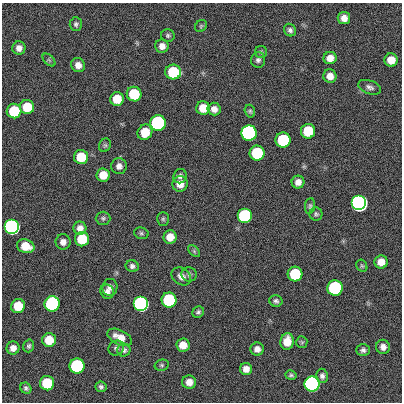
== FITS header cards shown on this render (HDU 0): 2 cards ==
NAXIS1  =                  400
NAXIS2  =                  400

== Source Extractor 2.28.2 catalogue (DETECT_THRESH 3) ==
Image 400 x 400 px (HDU 0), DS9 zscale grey, 1 PNG px = 1 image px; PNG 404 x 404 px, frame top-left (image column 1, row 400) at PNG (2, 3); each listed source drawn as its Kron ellipse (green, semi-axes under 4 px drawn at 4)
Background 0.61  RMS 34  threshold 101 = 3 sigma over >= 5 px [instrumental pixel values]
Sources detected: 87; all 87 listed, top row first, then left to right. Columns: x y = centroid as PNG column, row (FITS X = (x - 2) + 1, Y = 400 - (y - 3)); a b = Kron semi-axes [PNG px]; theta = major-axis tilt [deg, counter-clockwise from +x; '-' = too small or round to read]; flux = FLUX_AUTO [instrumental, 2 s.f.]
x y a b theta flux
344 18 6 6 - 1.6e+04
76 24 7 6 - 5.5e+03
201 26 6 5 - 3.4e+03
290 30 6 5 - 6.6e+03
168 36 6 6 - 4.5e+03
162 46 6 6 - 1.4e+04
19 48 6 6 - 1.2e+04
261 52 6 6 - 4.3e+03
330 58 6 6 - 1.8e+04
49 60 8 4 -45 3.5e+03
258 60 7 7 - 7.4e+03
391 60 6 6 - 3.1e+04
78 65 7 7 - 1.4e+04
173 72 8 7 - 1.2e+05
330 76 7 6 - 1.9e+04
370 87 12 6 -20 8.8e+03
134 94 7 7 - 1.2e+05
117 99 7 7 - 4.6e+04
27 107 7 7 - 7.1e+04
203 108 7 6 - 3.8e+04
214 109 6 6 - 1.4e+04
14 111 7 7 - 1.2e+05
250 111 6 5 - 3.8e+03
158 123 7 7 - 1.0e+06
308 131 7 7 - 9.0e+04
145 132 8 7 - 5.0e+04
249 133 7 7 - 3.5e+06
283 140 7 7 - 2.1e+05
105 145 7 5 63 4.5e+03
257 153 7 7 - 2.0e+05
81 157 7 7 - 5.7e+04
119 166 8 8 - 1.1e+04
103 175 6 6 - 3.5e+04
180 176 7 6 - 7.2e+03
298 182 6 6 - 1.5e+04
180 184 8 7 - 2.4e+04
359 203 7 7 - 1.1e+07
310 206 8 5 83 4.4e+03
316 214 6 6 - 4.5e+03
245 216 7 7 - 5.4e+05
103 218 7 6 - 5.0e+03
163 219 7 5 90 4.3e+03
12 227 7 7 - 2.9e+06
80 228 6 6 - 1.3e+04
141 233 7 5 -15 4.4e+03
170 237 7 6 - 2.8e+04
82 239 7 7 - 7.7e+04
63 242 7 7 - 1.2e+04
26 246 9 6 -19 3.8e+04
194 251 7 4 -46 3.9e+03
381 262 6 6 - 2.1e+04
132 266 6 6 - 7.1e+03
362 266 6 5 - 3.5e+03
189 274 7 7 - 6.3e+03
295 274 7 7 - 1.4e+05
181 276 10 8 -35 1.4e+04
110 287 8 7 - 1.1e+04
335 288 7 7 - 5.7e+05
107 292 7 6 - 1.0e+04
169 300 7 7 - 3.1e+05
276 301 6 5 - 5.9e+03
52 304 8 7 - 6.1e+05
141 304 7 7 - 2.1e+06
18 306 7 7 - 5.0e+04
198 312 6 5 - 4.9e+03
120 337 13 7 -27 2.5e+04
49 340 7 7 - 4.7e+04
287 341 8 6 81 3.3e+04
302 342 6 5 - 3.5e+03
183 345 6 6 - 2.9e+04
29 346 6 5 - 4.9e+03
383 347 7 7 - 1.2e+04
13 348 6 6 - 1.3e+04
116 348 8 7 - 6.2e+03
257 349 6 6 - 1.3e+04
124 350 6 6 - 6.5e+03
363 350 7 6 - 7.0e+03
162 365 7 5 14 4.0e+03
77 366 7 7 - 5.2e+05
246 369 6 6 - 1.6e+04
291 375 5 4 - 4.5e+03
322 376 7 5 -82 7.3e+03
189 382 7 6 - 1.6e+04
47 383 7 7 - 9.9e+04
312 384 7 7 - 5.5e+06
101 387 5 5 - 6.0e+03
26 388 6 5 - 5.2e+03